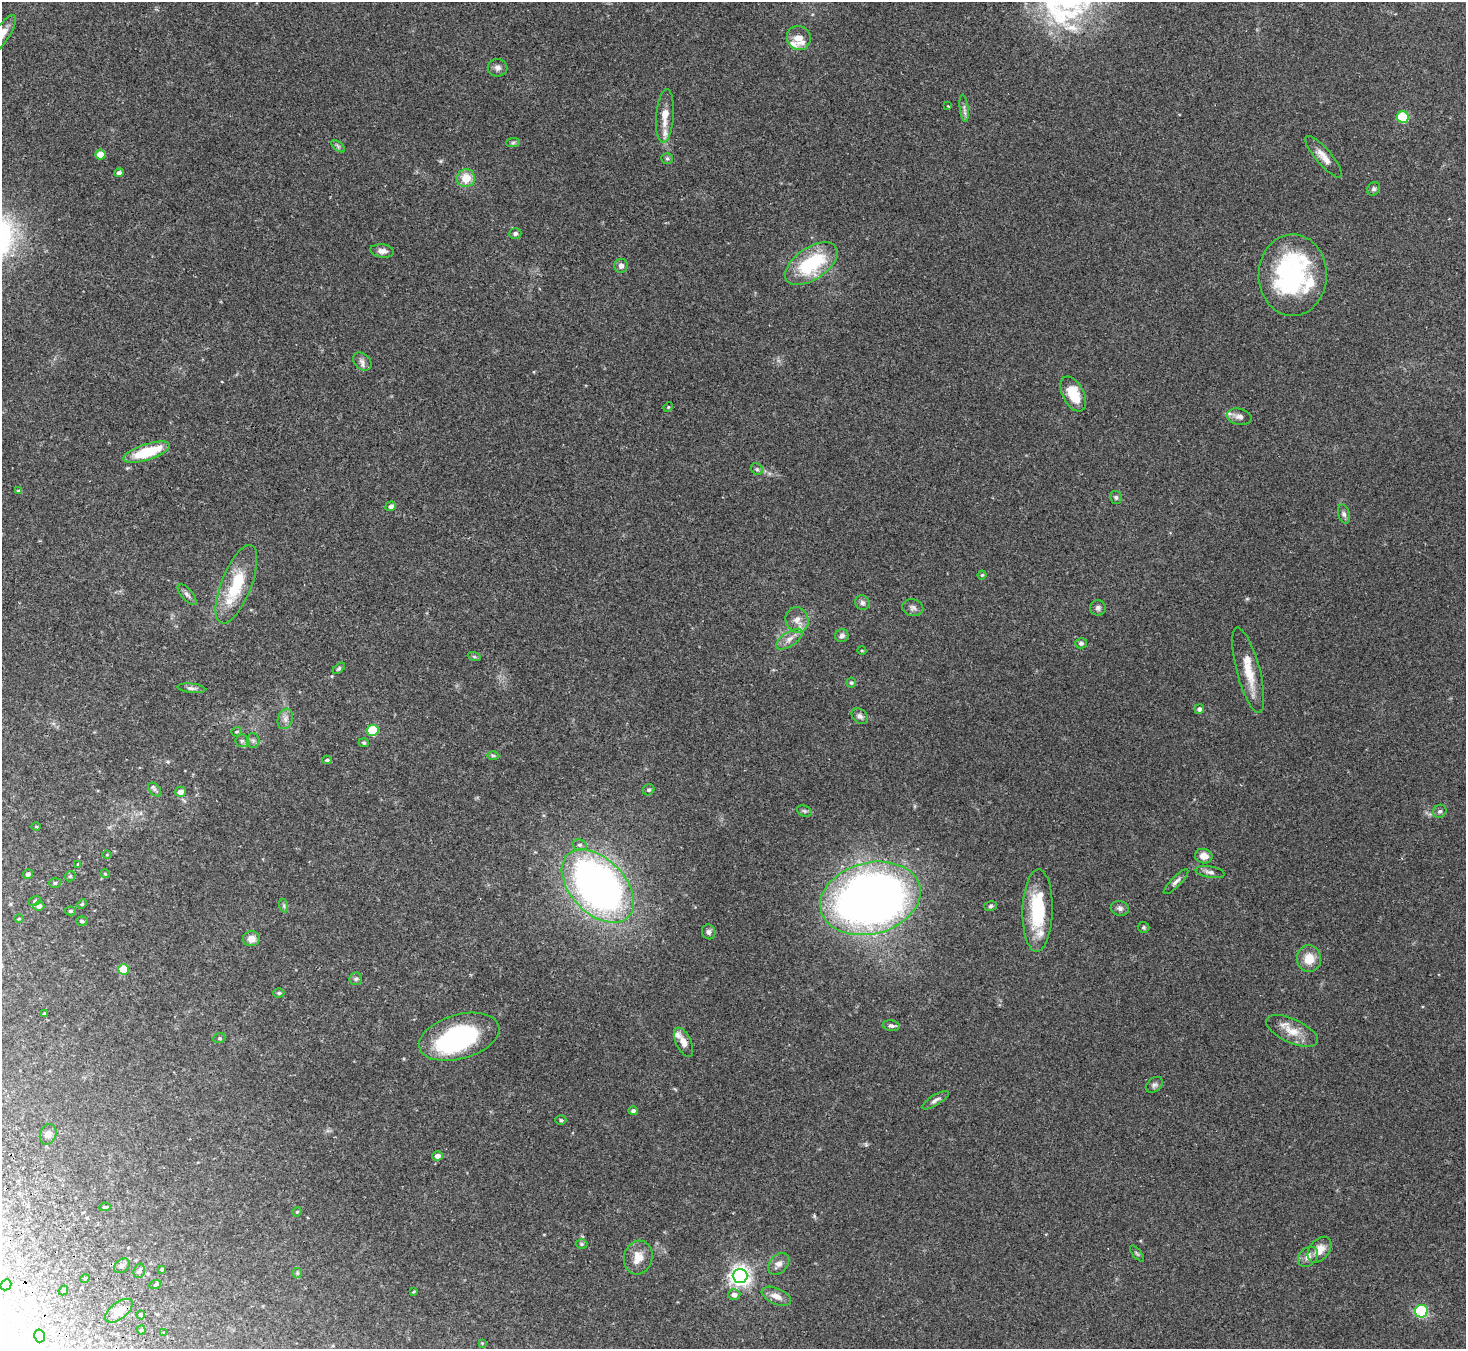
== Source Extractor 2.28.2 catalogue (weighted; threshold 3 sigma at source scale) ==
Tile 7 of 4 x 4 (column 3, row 2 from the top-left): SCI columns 2978-4441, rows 2892-4238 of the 5957 x 5919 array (HDU 1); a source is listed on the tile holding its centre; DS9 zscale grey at full resolution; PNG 1468 x 1351 px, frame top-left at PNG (2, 2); each listed source drawn as its Kron ellipse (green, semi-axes under 4 px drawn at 4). Shown black and unused: <1% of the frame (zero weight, under 2 of 3 exposures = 3% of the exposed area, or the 3 px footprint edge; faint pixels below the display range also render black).
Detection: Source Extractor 2.28.2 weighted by HDU 2 'WHT'; one run over the whole footprint, this tile lists its part. Background 0.303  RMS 0.0093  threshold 0.0418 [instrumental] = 3 sigma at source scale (4.5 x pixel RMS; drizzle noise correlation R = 1.50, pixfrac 1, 0.05/0.05 arcsec/px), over >= 5 px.
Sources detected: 142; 3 inside a brighter object's white glare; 1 cosmic-ray / hot-pixel residue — neither listed nor drawn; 8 inside a brighter listed object's ellipse — not listed separately; the other 130 listed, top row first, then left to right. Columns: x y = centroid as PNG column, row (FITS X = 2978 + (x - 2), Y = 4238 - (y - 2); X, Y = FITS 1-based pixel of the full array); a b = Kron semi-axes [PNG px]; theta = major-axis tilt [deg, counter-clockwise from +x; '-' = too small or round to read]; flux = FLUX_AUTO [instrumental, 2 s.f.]
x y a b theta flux
2 34 23 7 56 8.5
799 38 12 11 - 9.6
497 68 10 9 - 3.7
948 106 3 3 - 0.69
964 108 14 3 -83 2.4
665 116 27 8 86 12
1403 117 6 6 - 45
513 143 7 4 2 1.5
338 146 8 4 -38 1.8
100 155 5 5 - 14
1324 157 27 7 -49 8.4
667 158 6 5 - 1.3
119 173 5 4 - 2.7
466 178 9 9 - 14
1374 189 7 6 - 1.9
515 233 6 5 - 2.1
382 251 12 6 -6 4.1
811 264 30 16 34 59
621 266 7 7 - 3.3
1293 275 41 34 89 130
362 362 10 7 -43 3.5
1073 394 19 10 -63 21
668 407 5 4 - 0.92
1239 417 12 8 -12 4
147 452 24 8 18 35
757 469 6 5 - 1.7
18 491 4 4 - 1
1116 497 6 6 - 1.8
391 506 5 4 - 2.8
1344 514 10 5 -74 2.4
982 575 4 4 - 1
236 584 42 15 68 40
187 594 13 5 -49 2.7
862 603 7 7 - 2.6
913 608 10 8 -11 3.2
1098 608 7 7 - 2.7
797 620 13 11 -67 7.2
842 635 7 6 - 2.6
789 639 15 7 34 5.7
1081 643 6 5 - 2
862 651 4 3 - 0.72
474 656 6 4 -20 1.3
339 668 7 4 41 1.4
1248 670 44 11 -75 20
851 683 5 5 - 1.5
191 688 14 4 -6 2.7
1199 709 5 5 - 2.5
860 716 9 6 -42 2.8
285 719 10 7 71 4.3
373 730 6 5 - 45
237 732 5 4 - 1.3
253 740 7 6 - 2.3
242 741 6 6 - 2.1
364 743 5 4 - 1.2
493 756 6 4 -1 1.2
327 760 5 4 - 1.3
154 789 8 5 -46 2.1
649 790 6 5 - 1.7
180 792 5 5 - 6.2
804 811 7 5 -20 1.6
1440 811 7 6 - 2
36 827 4 3 - 0.75
580 845 7 5 -13 2.4
107 855 4 3 - 0.7
1204 856 9 7 -12 7.7
78 864 3 3 - 0.81
1210 872 14 5 -10 3.3
28 874 5 4 - 2.5
105 874 5 3 - 0.68
70 876 5 4 - 1.1
1176 882 17 5 45 3.4
55 883 6 5 - 1.4
598 886 44 27 -46 500
870 898 51 35 15 640
35 901 6 4 27 1.4
82 904 5 4 - 1.1
39 906 5 4 - 3.3
284 906 7 4 -73 1.6
991 906 6 5 - 1.6
1120 908 9 7 -16 2.8
1038 910 41 15 89 51
70 911 5 4 - 1.5
19 919 5 3 - 0.8
82 921 6 4 -5 1.7
1144 927 6 5 - 1.3
709 932 7 6 - 2.6
251 939 8 7 - 6.6
1309 959 13 12 - 13
123 969 5 5 - 26
356 979 6 6 - 1.8
279 993 5 4 - 1.3
45 1013 4 4 - 1.1
891 1026 9 5 -11 2.6
1292 1031 28 12 -25 14
459 1037 41 22 16 92
219 1038 6 5 - 1.2
683 1042 16 7 -64 6.3
1154 1085 9 6 40 2.4
935 1100 15 5 31 3.2
633 1111 5 4 - 1.9
561 1120 5 4 - 1.4
48 1134 10 8 69 4
437 1156 5 4 - 4.6
105 1207 6 3 6 1.6
297 1212 5 4 - 0.99
581 1244 6 5 - 1.4
1320 1250 14 10 51 9.4
1137 1253 10 3 -50 1.3
638 1257 17 14 74 12
1308 1257 11 8 47 5.1
779 1264 12 8 45 5.2
122 1266 9 6 37 2.9
162 1269 3 3 - 1.1
139 1271 7 5 73 2.1
297 1273 5 5 - 1.1
740 1276 7 7 - 460
85 1278 5 3 - 0.82
6 1285 6 5 - 1.5
155 1285 6 3 20 1.2
63 1291 5 4 - 1.7
414 1292 4 3 - 0.88
734 1295 6 5 - 4.1
776 1296 15 8 -23 7.2
119 1311 16 8 38 8.8
1421 1311 6 6 - 99
141 1315 4 4 - 1.2
141 1330 4 4 - 1.1
163 1333 3 3 - 2.9
40 1336 6 5 - 3.4
482 1343 3 3 - 0.65
Isophote crosses this tile's border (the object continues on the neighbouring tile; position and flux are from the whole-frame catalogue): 1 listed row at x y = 2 34